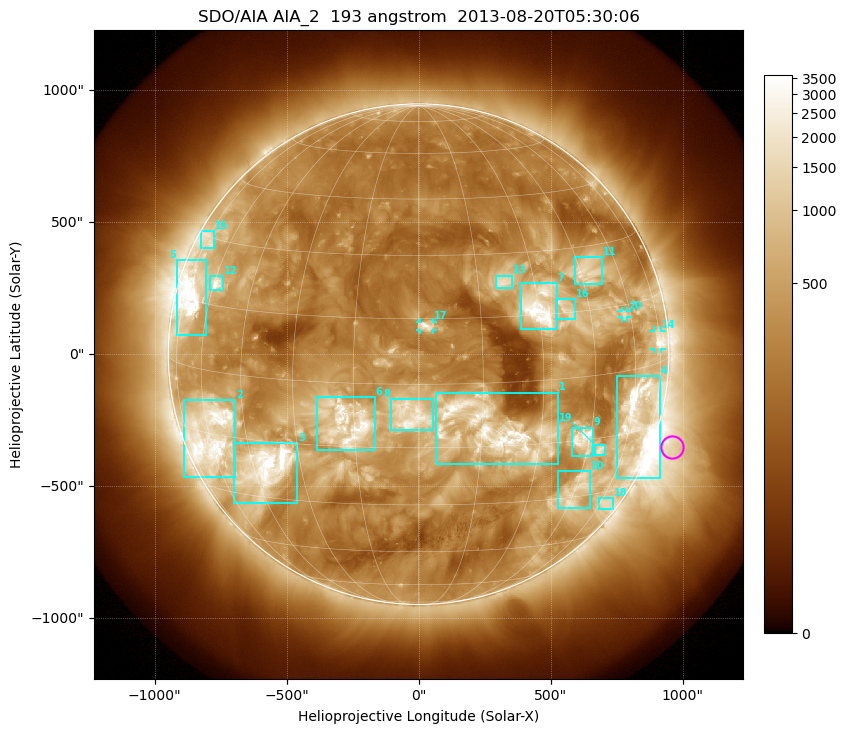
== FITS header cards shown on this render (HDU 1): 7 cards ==
TELESCOP= 'SDO/AIA'
INSTRUME= 'AIA_2'
WAVELNTH=                  193
WAVEUNIT= 'angstrom'
DATE-OBS= '2013-08-20T05:30:06.84'
CTYPE1  = 'HPLN-TAN'
CTYPE2  = 'HPLT-TAN'

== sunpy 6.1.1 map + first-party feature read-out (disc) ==
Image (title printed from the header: SDO/AIA AIA_2  193 angstrom  2013-08-20T05:30:06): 1024 x 1024 px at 2.4 arcsec/px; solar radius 948 arcsec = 395 px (full disc in frame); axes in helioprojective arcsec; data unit not stated in the header (colour bar unlabelled)
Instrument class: DISC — disc imager (sunpy class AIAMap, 193 A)
Bright regions (active regions / flare kernels): reference = the median radial profile (limb darkening/brightening removed); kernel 9 px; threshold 5 sigma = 852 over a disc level ~303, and >= 1.15x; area >= 12 px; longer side >= 9 px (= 22 arcsec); searched inside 0.97 R_sun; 22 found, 20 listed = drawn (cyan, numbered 1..; 3 of them under ~33 arcsec drawn as corner ticks so the feature stays visible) (cap 20 boxes per figure: the strongest are kept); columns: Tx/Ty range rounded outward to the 5 arcsec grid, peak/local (2 s.f.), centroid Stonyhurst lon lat
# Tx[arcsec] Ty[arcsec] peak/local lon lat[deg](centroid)
1 65..530 -415..-145 11 +18 -11
2 -890..-695 -465..-175 12 -59 -15
3 -700..-460 -565..-335 18 -41 -22
4 750..915 -470..-85 11 +63 -11
5 -920..-805 75..355 13 -70 +16
6 -385..-165 -365..-160 11 -17 -10
7 385..525 90..270 15 +30 +17
8 -105..55 -290..-170 11 -2 -7
9 580..660 -385..-275 12 +43 -15
10 525..650 -585..-445 5.7 +45 -28
11 590..695 265..370 6.3 +47 +24
12 -790..-740 240..295 9.3 -59 +20
13 290..355 250..300 5.6 +22 +23
14 890..920 20..90 8.4 +74 +5
15 -825..-775 400..465 4.7 -73 +29
16 520..595 130..210 5 +38 +16
17 5..55 90..125 7.2 +2 +13
18 685..740 -585..-545 4.1 +63 -33
19 670..705 -385..-345 6.3 +50 -18
20 770..790 140..165 4.5 +57 +13
Off-limb structures (1.02-1.3 R_sun): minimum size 162 px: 2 found; the strongest spans PA ~220..290 deg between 1.02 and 1.3 R_sun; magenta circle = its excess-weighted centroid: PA ~250 deg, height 1.08 R_sun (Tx ~960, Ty ~-350 arcsec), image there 4.1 x the reference